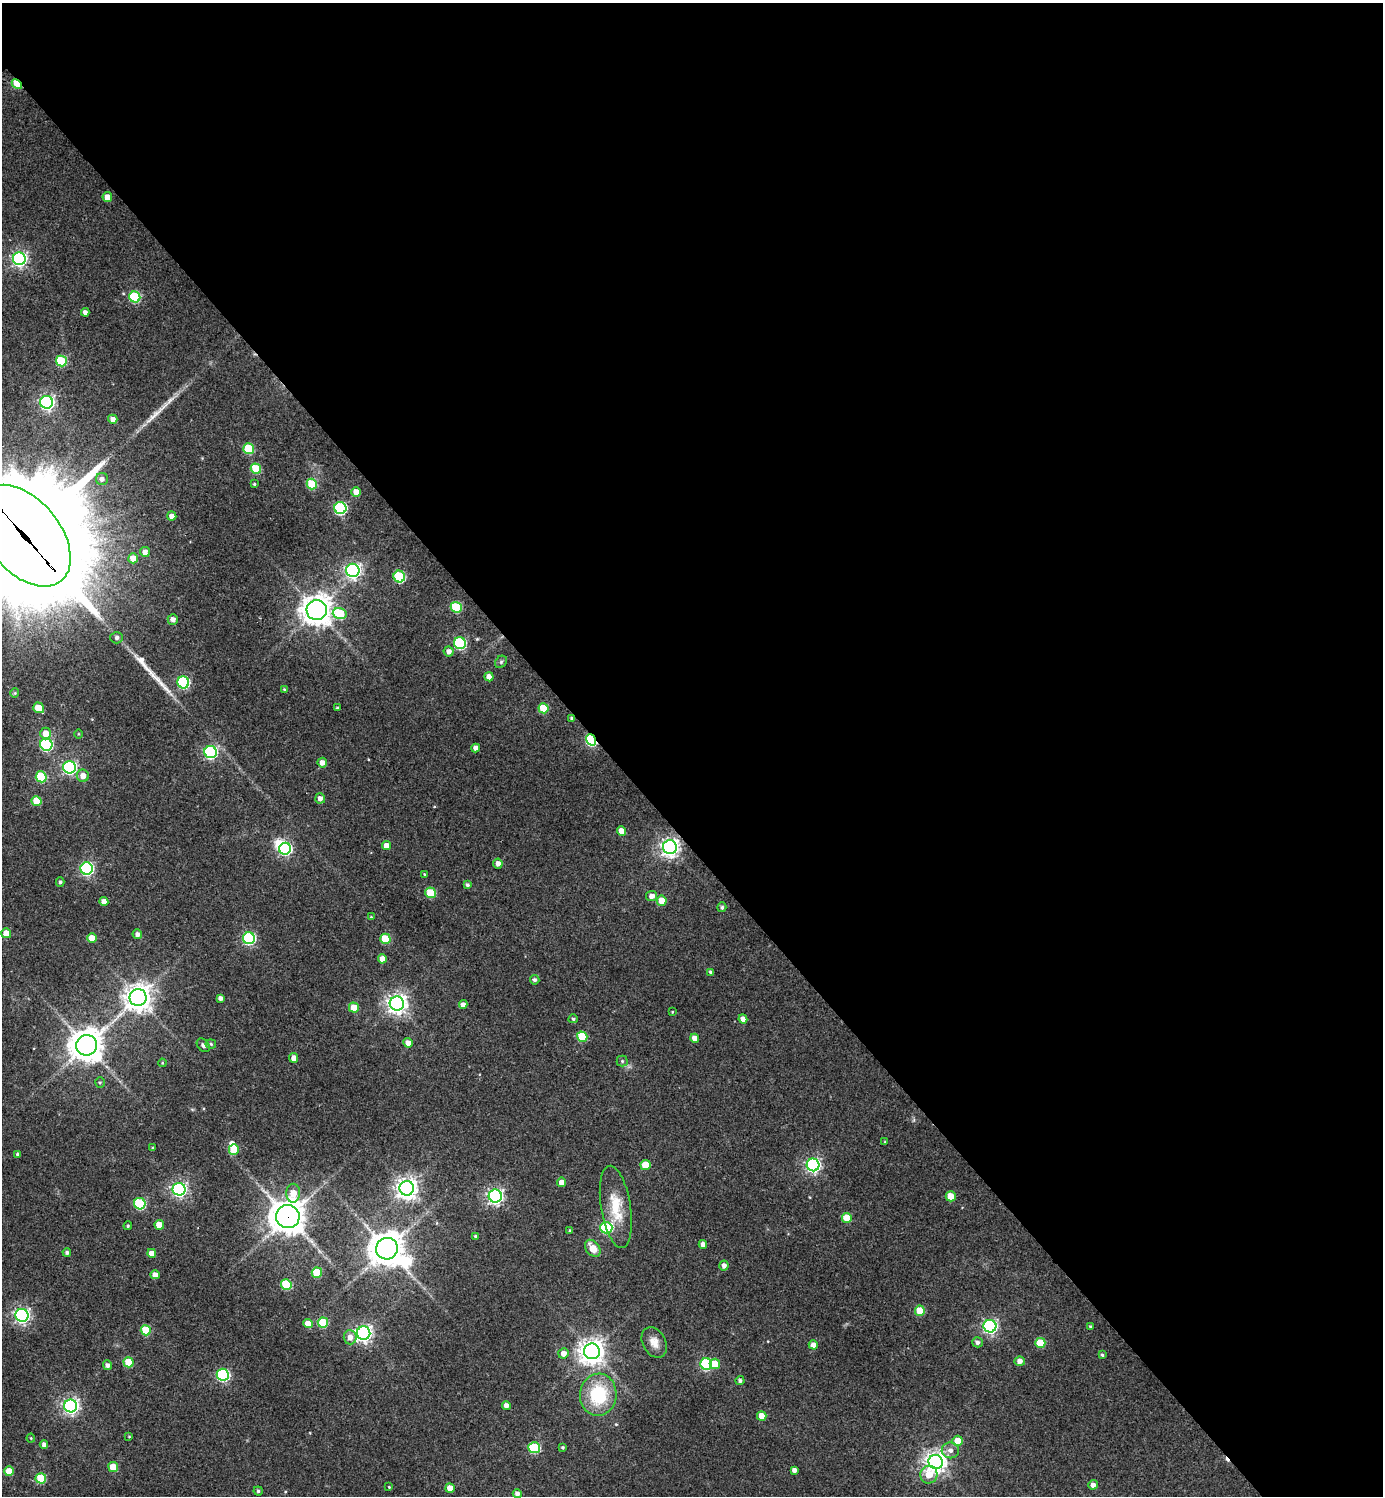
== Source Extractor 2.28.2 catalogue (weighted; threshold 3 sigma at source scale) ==
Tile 8 of 4 x 4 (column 4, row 2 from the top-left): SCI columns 4446-5826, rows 2995-4488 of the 5989 x 5991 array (HDU 1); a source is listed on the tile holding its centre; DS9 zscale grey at full resolution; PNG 1385 x 1498 px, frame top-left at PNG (2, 3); each listed source drawn as its Kron ellipse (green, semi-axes under 4 px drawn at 4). Shown black and unused: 56% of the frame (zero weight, under 3 of 4 exposures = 1% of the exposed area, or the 3 px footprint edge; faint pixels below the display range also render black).
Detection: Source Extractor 2.28.2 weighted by HDU 2 'WHT'; one run over the whole footprint, this tile lists its part. Background 0.0624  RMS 0.0053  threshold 0.024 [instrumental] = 3 sigma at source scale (4.5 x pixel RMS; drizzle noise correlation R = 1.50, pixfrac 1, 0.05/0.05 arcsec/px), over >= 5 px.
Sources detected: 171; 3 inside a brighter object's white glare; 1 cosmic-ray / hot-pixel residue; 2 long thin detections or spike segments (spike, bleed or trail) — neither listed nor drawn; the other 165 listed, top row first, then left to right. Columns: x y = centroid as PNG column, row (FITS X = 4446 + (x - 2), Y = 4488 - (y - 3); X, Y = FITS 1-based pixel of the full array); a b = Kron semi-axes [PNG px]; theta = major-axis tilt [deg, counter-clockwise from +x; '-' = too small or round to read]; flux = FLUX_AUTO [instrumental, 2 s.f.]
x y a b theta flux
17 84 6 3 -45 21
107 197 5 4 - 6.3
19 259 6 6 - 160
135 297 6 5 - 41
85 312 4 4 - 2.3
61 361 5 5 - 33
47 402 6 6 - 140
113 419 5 4 - 3
249 449 5 5 - 31
256 469 5 5 - 24
102 479 6 6 - 1.9
254 484 3 3 - 0.64
312 484 5 5 - 23
356 492 4 4 - 5.2
340 508 6 6 - 72
172 516 5 4 - 3.1
24 536 59 36 -50 20000
145 552 5 5 - 2.6
133 558 5 5 - 7.9
353 570 6 6 - 170
399 577 6 5 - 48
456 607 5 5 - 34
317 610 10 10 - 700
340 613 7 5 -16 27
173 619 5 5 - 2.6
117 638 6 5 - 1.6
460 643 6 6 - 62
449 651 5 5 - 2.8
501 662 7 5 45 1
489 677 4 4 - 4.2
183 682 6 6 - 66
284 689 4 4 - 0.53
15 693 4 4 - 0.63
39 708 6 5 - 10
337 708 3 3 - 0.7
543 708 5 5 - 19
572 718 4 4 - 1.1
46 733 6 5 - 6.6
79 734 5 3 - 0.47
591 740 6 4 -53 65
46 744 6 6 - 73
476 748 4 4 - 2.9
211 752 6 6 - 87
322 763 5 4 - 3.4
69 767 6 6 - 110
83 776 6 6 - 4.8
41 777 5 5 - 32
320 798 5 5 - 2.8
36 801 5 5 - 11
621 831 5 4 - 5.6
386 846 4 4 - 5.2
670 847 7 7 - 260
285 849 6 5 - 78
498 863 5 4 - 2.9
87 869 6 6 - 95
424 874 4 3 - 0.46
60 882 5 4 - 1.1
467 885 4 4 - 1.2
431 893 5 5 - 22
652 896 5 5 - 3.2
104 901 4 4 - 3.9
662 901 5 5 - 8.6
722 907 5 4 - 0.98
371 917 3 3 - 0.55
6 933 5 5 - 7.3
137 934 5 5 - 2.3
92 938 5 4 - 7.2
249 938 6 6 - 70
385 939 5 5 - 18
382 959 4 4 - 5.6
711 972 4 3 - 1.1
535 980 5 4 - 1.4
138 998 8 8 - 620
220 998 4 4 - 2.2
397 1004 7 7 - 320
463 1005 4 4 - 2.7
354 1007 5 5 - 9.8
672 1012 3 3 - 0.46
573 1019 4 4 - 0.98
743 1019 4 4 - 3.5
582 1037 5 5 - 21
695 1038 4 4 - 4.3
408 1043 5 4 - 3.7
211 1044 5 4 - 0.91
87 1045 10 10 - 940
203 1045 7 5 -48 1.3
294 1058 5 4 - 3.3
622 1061 5 5 - 0.94
162 1063 4 3 - 0.45
100 1082 5 4 - 0.69
885 1142 4 3 - 0.51
152 1148 4 3 - 0.69
234 1149 5 5 - 16
18 1154 4 3 - 1.2
646 1165 5 5 - 11
813 1165 6 6 - 140
562 1182 5 4 - 3.6
407 1188 7 7 - 380
179 1189 6 6 - 150
293 1193 9 7 89 9.5
495 1196 6 6 - 180
951 1196 5 5 - 9.6
140 1204 6 5 - 46
616 1207 41 15 -81 17
288 1217 12 11 - 900
847 1218 5 5 - 13
159 1225 5 4 - 8.6
128 1226 4 3 - 0.66
606 1228 6 6 - 56
570 1230 4 3 - 0.58
475 1236 3 3 - 0.63
703 1244 4 4 - 3.1
593 1248 9 6 -51 7.3
387 1249 11 10 - 880
67 1252 4 4 - 1.3
152 1253 4 4 - 5.3
724 1266 5 4 - 2.3
317 1273 5 5 - 23
155 1275 4 4 - 4.7
286 1285 5 5 - 31
920 1311 5 5 - 18
22 1315 6 6 - 160
323 1323 5 5 - 26
308 1324 5 4 - 6.6
990 1326 6 6 - 130
1090 1327 3 2 - 0.66
146 1330 5 5 - 21
364 1333 6 6 - 210
350 1337 7 6 - 3.9
654 1342 16 11 -61 5.4
977 1342 5 5 - 1.8
1040 1343 5 5 - 16
813 1345 5 4 - 3.7
592 1351 8 8 - 540
563 1353 5 5 - 3.7
1102 1355 4 3 - 0.85
1020 1361 5 4 - 3.1
129 1362 5 5 - 16
706 1364 6 5 - 52
715 1364 5 5 - 9.2
107 1365 5 4 - 1.7
223 1375 6 6 - 78
740 1381 4 4 - 1.2
598 1395 21 18 83 30
71 1406 6 6 - 180
506 1406 4 4 - 2.7
762 1416 5 4 - 6.7
129 1436 4 3 - 0.4
31 1438 4 4 - 0.51
957 1441 5 5 - 8.9
44 1445 4 4 - 2.1
562 1447 3 3 - 0.75
534 1448 6 5 - 45
950 1450 8 8 - 3.1
936 1462 7 7 - 380
113 1467 5 5 - 14
794 1470 4 4 - 2.1
9 1471 5 5 - 12
929 1475 9 8 - 8.9
41 1478 5 5 - 25
1093 1485 4 4 - 2.5
389 1487 3 3 - 0.52
450 1488 5 4 - 6.7
258 1491 4 4 - 1
517 1494 4 4 - 2.1
Overlapping masked pixels (flux is a lower limit): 5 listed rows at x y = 17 84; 24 536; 572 718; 591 740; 288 1217
Isophote crosses this tile's border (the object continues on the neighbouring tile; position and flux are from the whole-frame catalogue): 1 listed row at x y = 24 536